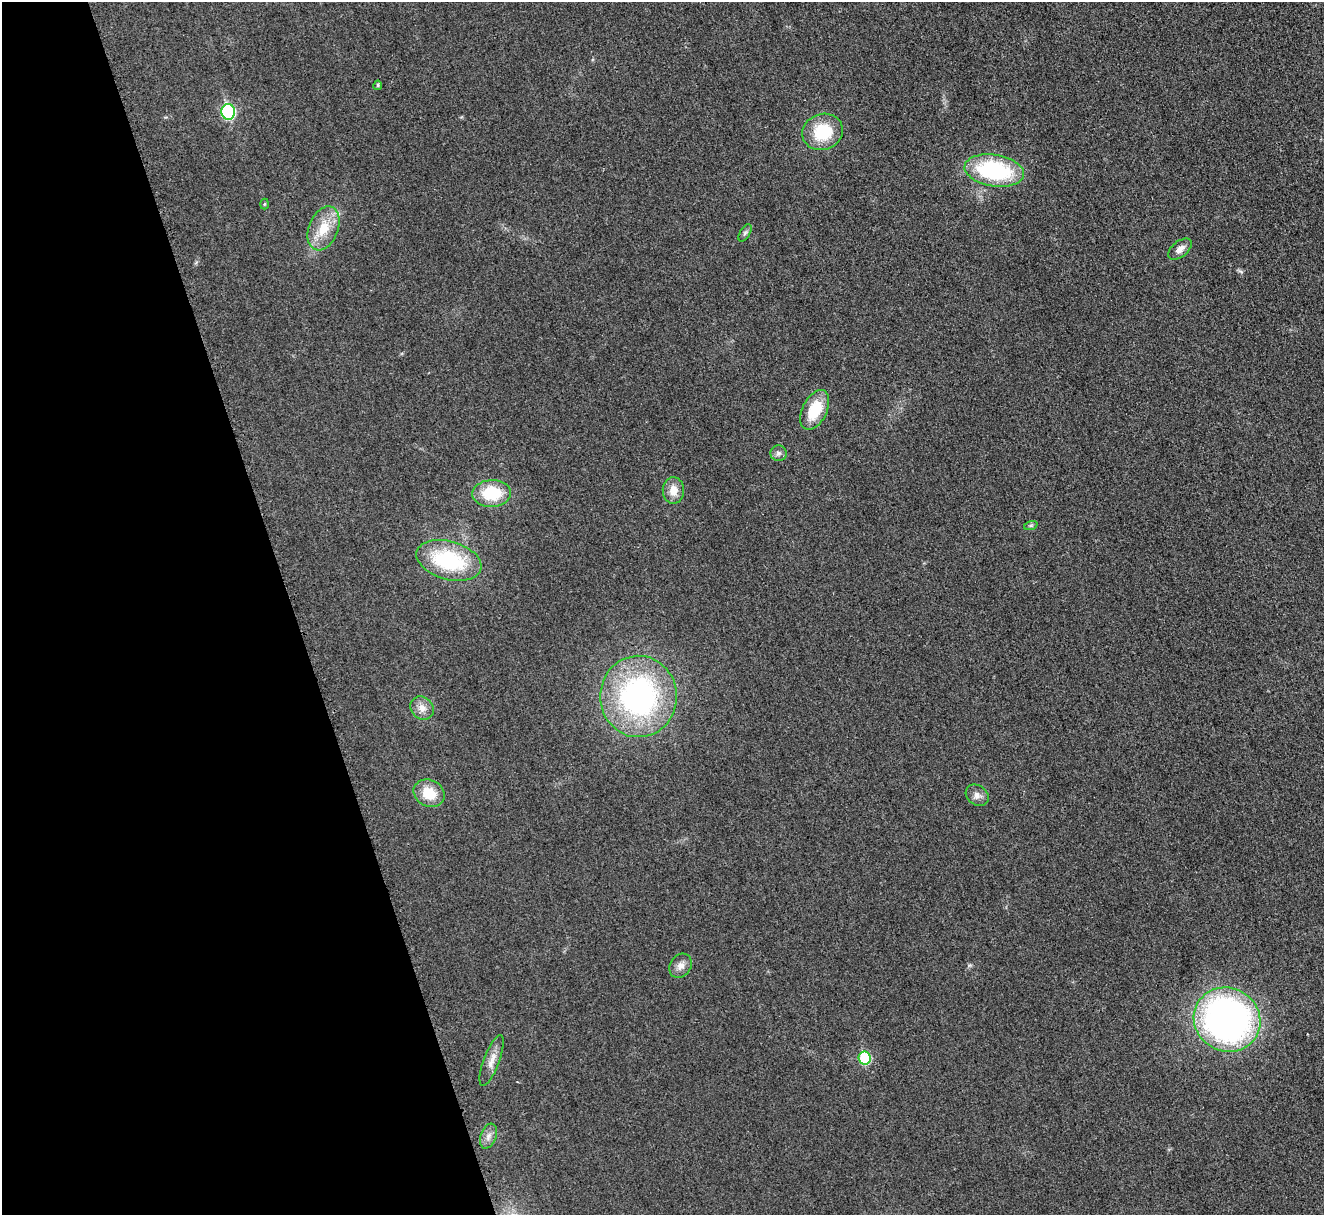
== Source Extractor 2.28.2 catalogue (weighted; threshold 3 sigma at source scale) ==
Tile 5 of 4 x 4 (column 1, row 2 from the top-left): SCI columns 5-1326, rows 2583-3795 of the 5308 x 5290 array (HDU 1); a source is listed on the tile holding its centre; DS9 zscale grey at full resolution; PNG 1326 x 1217 px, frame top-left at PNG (2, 2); each listed source drawn as its Kron ellipse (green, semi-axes under 4 px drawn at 4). Shown black and unused: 22% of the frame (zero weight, under 3 of 4 exposures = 1% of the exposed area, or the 3 px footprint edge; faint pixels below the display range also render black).
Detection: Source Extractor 2.28.2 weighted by HDU 2 'WHT'; one run over the whole footprint, this tile lists its part. Background 0.0693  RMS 0.0068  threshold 0.0307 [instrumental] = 3 sigma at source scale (4.5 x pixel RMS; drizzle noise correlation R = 1.50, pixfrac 1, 0.05/0.05 arcsec/px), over >= 5 px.
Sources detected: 23; all 23 listed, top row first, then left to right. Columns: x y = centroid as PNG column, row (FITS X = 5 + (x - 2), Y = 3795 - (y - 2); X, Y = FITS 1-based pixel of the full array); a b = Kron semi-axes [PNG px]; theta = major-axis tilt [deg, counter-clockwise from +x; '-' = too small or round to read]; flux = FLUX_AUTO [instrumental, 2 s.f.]
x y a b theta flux
378 85 5 4 - 1.1
228 112 8 7 - 77
823 132 20 18 19 28
994 170 30 16 -9 72
264 204 5 3 - 0.66
324 228 23 14 68 17
745 233 9 5 60 1.7
1180 249 14 8 38 4.5
815 410 21 12 64 23
778 453 8 8 - 2.4
673 490 13 10 88 7.9
492 493 19 13 2 29
1031 525 7 4 19 1.2
449 560 33 19 -16 57
638 696 40 38 -89 170
422 708 12 11 - 5.9
429 793 16 13 -24 17
977 795 12 9 -38 4.1
681 966 13 10 54 4.7
1227 1020 34 31 -30 290
865 1058 6 6 - 39
492 1061 27 8 69 6.6
488 1136 13 8 70 4